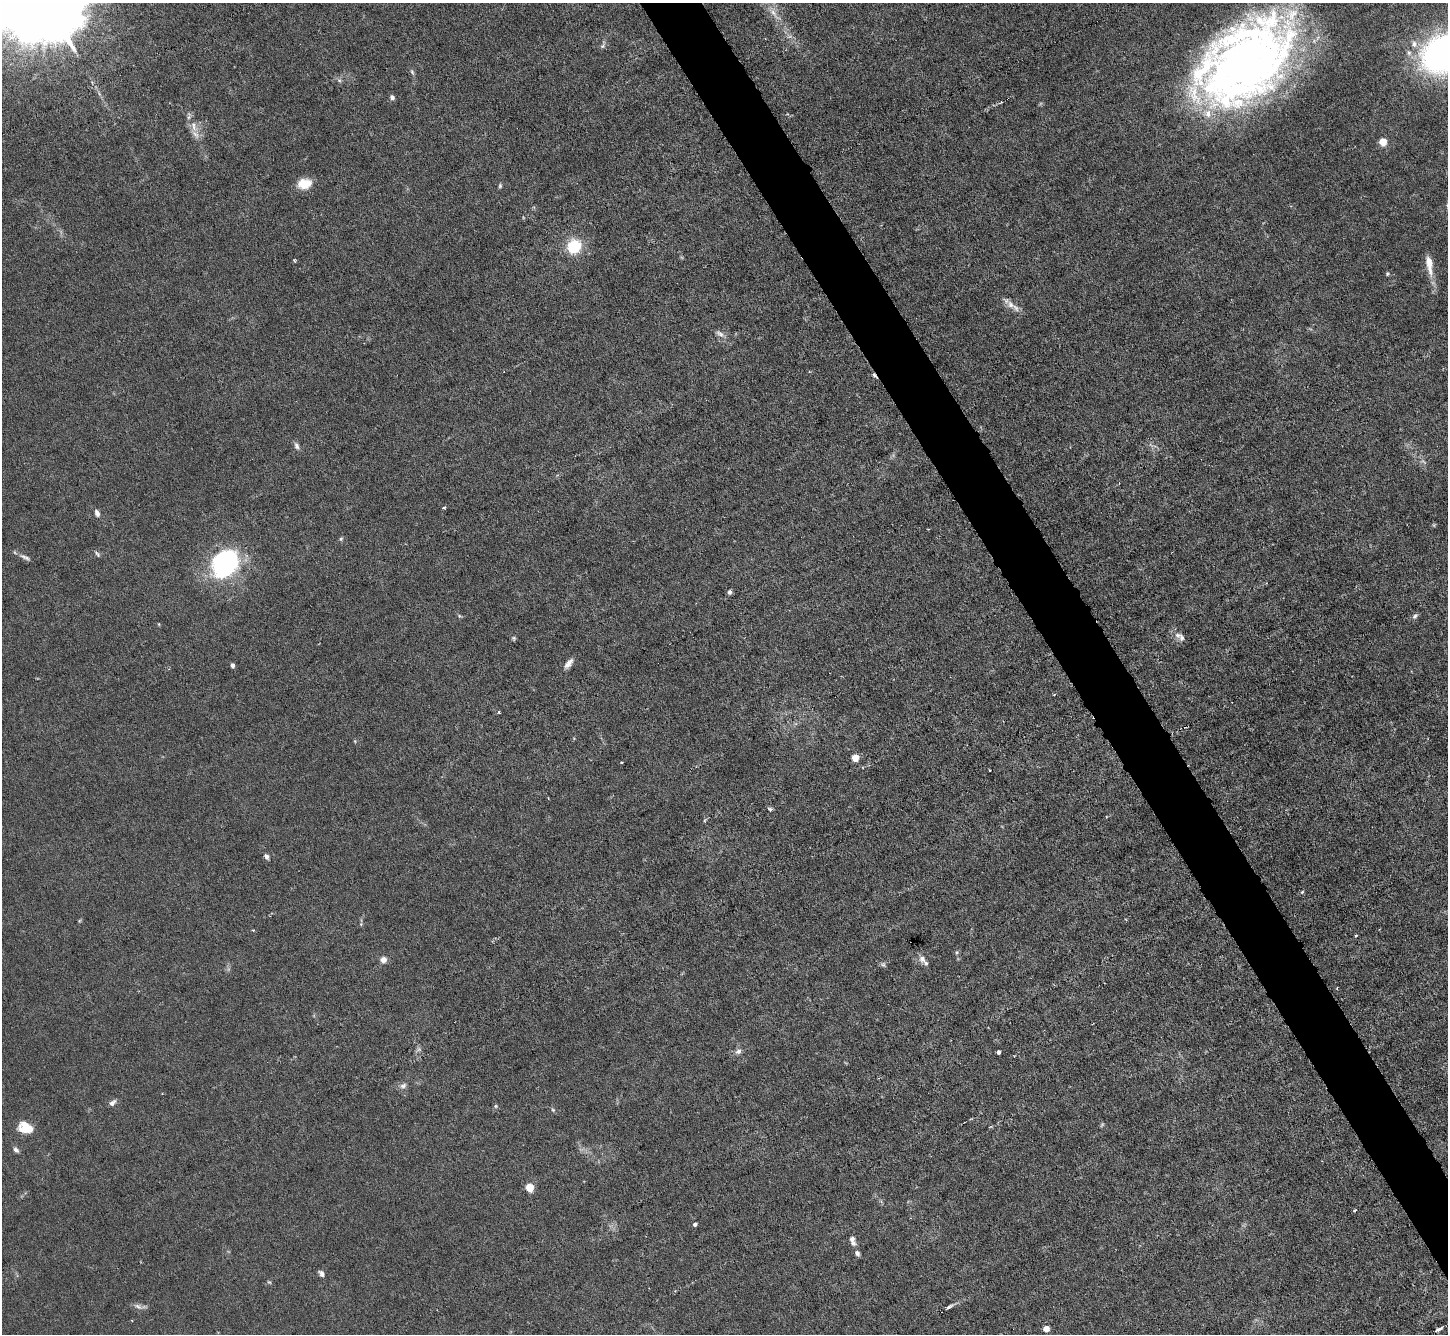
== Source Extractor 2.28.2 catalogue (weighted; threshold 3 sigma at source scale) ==
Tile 6 of 4 x 4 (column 2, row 2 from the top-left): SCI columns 1447-2892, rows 2819-4150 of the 5785 x 5774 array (HDU 1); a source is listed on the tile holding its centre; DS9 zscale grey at full resolution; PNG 1450 x 1336 px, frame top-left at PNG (2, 3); no overlay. Shown black and unused: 4% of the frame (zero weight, under 3 of 6 exposures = <1% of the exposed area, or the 3 px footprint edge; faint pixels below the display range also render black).
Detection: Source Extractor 2.28.2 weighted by HDU 2 'WHT'; one run over the whole footprint, this tile lists its part. Background 0.0256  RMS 0.0028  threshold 0.0115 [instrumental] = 3 sigma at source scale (4.09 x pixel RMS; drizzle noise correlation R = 1.36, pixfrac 0.8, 0.05/0.05 arcsec/px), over >= 5 px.
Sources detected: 84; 1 too faint to see at this stretch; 5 inside a brighter object's white glare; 1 cosmic-ray / hot-pixel residue — not listed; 6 inside a brighter listed object's ellipse — not listed separately; the other 71 listed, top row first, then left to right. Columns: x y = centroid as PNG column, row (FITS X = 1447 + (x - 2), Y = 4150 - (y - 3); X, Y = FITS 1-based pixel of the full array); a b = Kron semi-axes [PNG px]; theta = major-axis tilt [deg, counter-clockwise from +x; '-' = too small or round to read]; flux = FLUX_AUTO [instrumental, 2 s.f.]
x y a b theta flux
774 13 32 7 -52 4.4
603 45 14 5 75 0.84
1445 53 46 34 30 100
1245 62 105 62 41 220
412 72 8 4 -63 0.54
339 80 6 5 - 0.55
392 97 7 6 - 0.8
194 126 20 10 -69 3.4
1383 142 5 5 - 8.2
304 184 15 11 11 4.8
500 186 6 5 - 0.46
574 246 16 14 55 10
294 260 4 3 - 0.27
1429 264 29 8 -81 4.3
1387 274 6 5 - 0.41
1010 305 14 9 -49 2
720 334 15 6 -34 1.4
874 376 8 3 -47 0.61
297 446 10 6 -62 1
1423 461 12 5 -36 0.94
444 507 3 3 - 0.55
97 513 8 5 -68 1.1
341 539 6 5 - 0.42
97 554 10 4 -46 0.59
25 557 17 6 -26 1.2
219 571 29 20 -37 13
730 592 6 5 - 0.69
459 616 6 5 - 0.39
1415 616 9 6 51 0.73
159 624 5 3 - 0.22
1177 635 10 8 0 1.4
514 638 6 5 - 0.45
568 664 14 7 52 1.7
232 665 4 4 - 1.2
1054 694 4 3 - 0.26
499 712 4 4 - 0.29
855 758 5 5 - 6.1
622 762 3 2 - 0.23
989 770 3 2 - 0.24
770 809 7 5 -29 0.52
704 821 5 4 - 0.4
266 857 7 5 -61 0.85
1302 892 6 3 44 0.37
79 921 5 4 - 0.3
361 924 5 4 - 0.31
253 930 4 3 - 0.28
1356 935 4 3 - 0.29
956 952 6 5 - 0.46
922 959 11 8 -66 1.6
383 960 9 8 - 1.4
883 965 8 6 -42 0.61
1337 988 4 2 - 0.19
738 1051 9 7 41 1.1
998 1052 4 3 - 0.82
403 1086 10 8 25 1.1
112 1103 9 6 40 1.1
496 1106 5 5 - 0.39
553 1110 7 4 -53 0.45
28 1129 16 8 -5 5
16 1150 8 5 -43 0.86
530 1187 5 5 - 10
1354 1210 3 2 - 0.54
695 1224 4 4 - 0.9
852 1240 13 6 -72 1.5
857 1253 7 6 - 0.89
321 1273 8 5 -48 0.99
269 1282 6 4 -42 0.32
138 1306 14 6 -24 1.2
949 1307 9 4 28 0.77
1046 1329 4 4 - 4.2
1439 1329 8 3 30 0.94
Overlapping masked pixels (flux is a lower limit): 1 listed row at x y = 874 376
Isophote crosses this tile's border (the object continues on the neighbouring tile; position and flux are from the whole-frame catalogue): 2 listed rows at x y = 774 13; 1445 53